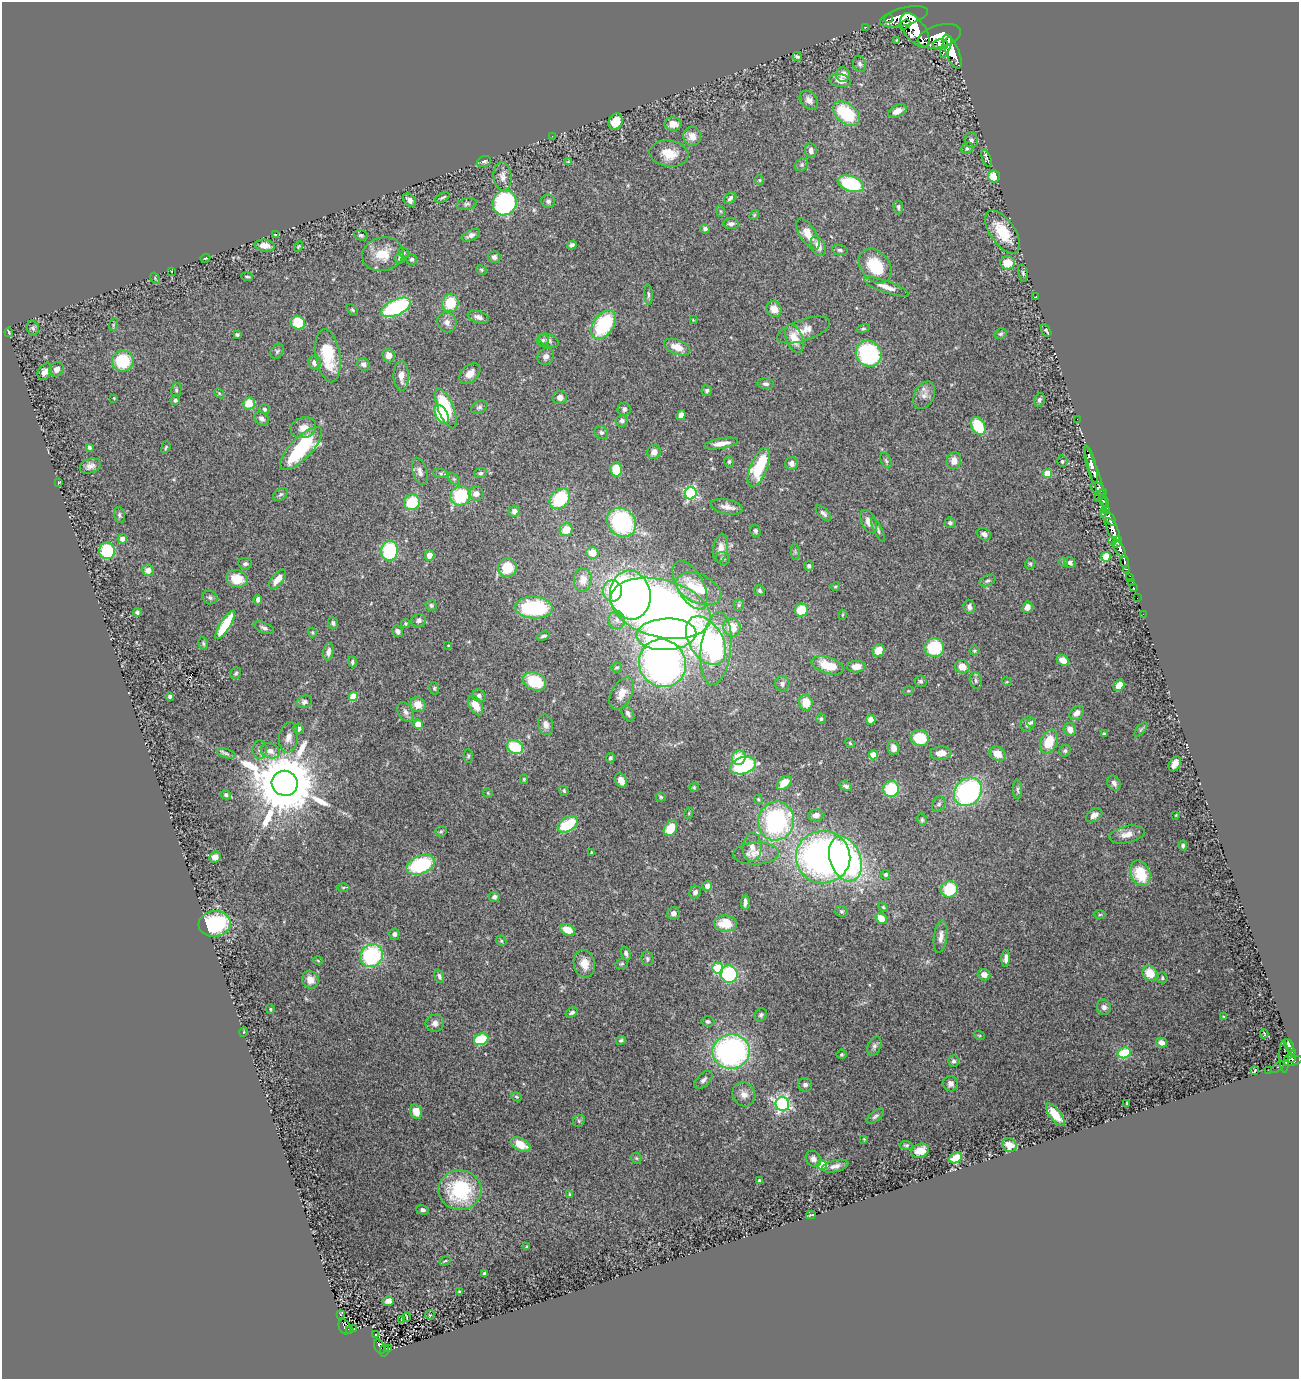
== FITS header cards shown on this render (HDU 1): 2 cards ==
NAXIS1  =                 1297
NAXIS2  =                 1377

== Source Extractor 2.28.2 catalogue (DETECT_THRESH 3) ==
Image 1297 x 1377 px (HDU 1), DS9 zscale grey, 1 PNG px = 1 image px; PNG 1301 x 1381 px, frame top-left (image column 1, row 1377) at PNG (2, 2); each listed source drawn as its Kron ellipse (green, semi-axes under 4 px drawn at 4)
Background 0.556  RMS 0.031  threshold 0.0916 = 3 sigma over >= 5 px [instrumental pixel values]
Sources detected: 427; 1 with non-positive FLUX_AUTO (blend fragments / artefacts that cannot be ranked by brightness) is neither listed nor drawn; the other 426 listed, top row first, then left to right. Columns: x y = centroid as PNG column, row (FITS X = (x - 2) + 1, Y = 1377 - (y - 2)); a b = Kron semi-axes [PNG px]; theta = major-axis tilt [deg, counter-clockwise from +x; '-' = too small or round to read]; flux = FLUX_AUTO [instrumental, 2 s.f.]
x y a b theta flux
904 17 24 9 15 3500
889 19 4 2 - 390
905 25 6 4 33 550
866 27 2 2 - 6.3
915 30 20 10 -53 3300
939 36 22 11 15 4400
896 40 3 3 - 1.6
941 44 7 5 1 1000
946 47 11 4 68 1100
952 52 18 6 -67 3500
797 56 5 3 - 4.3
860 64 8 6 -68 5.8
843 74 7 7 - 17
840 81 11 6 -10 16
809 100 10 7 -46 12
897 111 10 6 27 18
846 114 15 9 -40 110
616 121 8 6 64 40
673 124 8 6 1 19
552 136 2 2 - 0.92
692 136 9 9 - 20
971 140 8 6 -84 5.8
967 148 6 5 - 3.9
811 150 7 5 -83 10
669 154 19 13 -7 42
986 158 9 4 -69 4.9
484 161 7 5 20 4.9
568 162 4 3 - 2.1
802 165 7 6 - 4.5
502 176 14 9 -85 14
994 176 6 6 - 40
759 180 5 4 - 2.3
851 184 13 7 -18 150
442 198 8 3 27 3.4
730 198 7 4 43 5.5
410 200 7 5 -48 9.4
548 201 7 6 - 6
505 203 13 11 62 320
467 204 10 5 13 5.4
898 207 7 4 -83 4
720 211 6 3 -71 2.3
754 215 5 4 - 2.1
731 224 7 5 3 7.5
705 229 5 4 - 6.2
1003 232 25 12 -55 70
808 234 18 8 -57 26
276 235 3 2 - 1.5
361 235 7 5 -16 3.7
471 235 10 5 25 8.7
572 245 5 4 - 6.6
265 246 10 6 -7 22
818 246 10 6 -68 15
299 247 5 4 - 2.6
840 250 8 5 -8 4.5
403 252 6 5 - 3.7
383 254 21 16 13 46
494 257 6 5 - 7.1
205 258 5 4 - 2.6
400 258 6 5 - 4.8
412 259 5 5 - 4.6
1007 263 7 6 - 37
875 266 19 14 -52 71
481 270 5 4 - 2.7
172 271 3 2 - 1.5
1023 273 8 4 -76 4.3
247 277 6 3 -5 3.1
155 278 6 4 -59 2.2
886 287 23 6 -19 18
648 295 10 3 -87 4.1
1036 296 3 2 - 6.1
450 303 9 8 - 60
396 307 16 8 25 220
774 309 8 7 - 24
352 310 7 4 -46 3.3
478 317 11 6 -18 8.6
693 320 4 4 - 1.6
447 322 10 9 - 12
298 323 7 6 - 59
604 324 16 10 56 150
113 325 6 4 72 2.3
33 328 7 6 - 5.7
863 329 6 4 15 3.2
804 330 28 10 18 29
1046 331 6 3 -55 3
9 332 4 2 - 2.6
1001 334 6 5 - 3.7
237 335 4 3 - 4
794 338 15 8 -69 33
543 340 6 5 - 4.9
549 341 10 6 -22 7.8
677 347 14 7 -19 25
277 351 8 6 56 4.2
869 354 13 12 - 220
389 355 7 6 - 15
328 356 27 12 -81 86
546 357 9 7 51 8.9
123 361 11 10 - 98
314 363 7 6 - 13
364 364 7 6 - 8.6
56 369 7 6 - 11
45 372 9 6 58 12
470 374 12 8 44 16
401 376 15 7 -89 19
766 384 8 5 -6 5.5
176 390 7 5 78 3.8
707 390 5 5 - 4.4
219 393 6 4 -45 2.8
924 395 14 9 63 15
114 398 3 3 - 1.5
560 398 7 6 - 9.4
175 400 5 4 - 4.5
1039 400 7 5 70 4.9
249 403 6 5 - 39
479 407 8 6 30 5.3
446 408 21 7 -68 100
264 409 5 5 - 4.3
624 409 6 6 - 6.4
442 414 10 5 -60 100
681 415 5 4 - 11
261 418 8 6 -43 8.3
1077 419 2 2 - 16
622 421 6 5 - 6.8
978 426 9 6 -59 81
303 428 13 10 18 20
601 432 7 6 - 4.7
721 443 17 5 10 19
166 447 6 4 71 2.9
89 448 4 3 - 3.7
301 449 28 10 46 180
654 452 7 6 - 14
886 461 8 5 -63 4
954 461 8 7 - 16
1062 461 5 5 - 3.2
729 462 6 4 88 3.7
792 463 6 6 - 10
1091 464 20 4 -74 1600
90 466 11 7 19 11
759 467 21 8 68 120
616 470 7 5 -79 60
420 471 14 7 -73 10
441 473 7 4 -8 3.1
481 473 6 5 - 4.3
1047 473 5 4 - 42
1096 477 32 4 -72 1400
454 479 7 4 -44 3.5
59 482 3 2 - 1.7
1098 489 9 5 -42 400
691 493 6 6 - 310
280 494 8 5 37 5
476 494 7 7 - 14
1100 495 8 4 46 270
460 496 10 9 - 120
560 499 11 8 46 130
1104 501 7 4 -61 450
412 502 8 8 - 77
727 507 16 7 -10 15
1107 510 4 3 - 180
514 511 5 5 - 11
823 513 10 5 -44 6.1
1103 513 4 3 - 180
119 515 8 5 -78 4.7
1108 517 10 5 -50 710
622 522 15 13 -46 220
869 522 12 7 -66 15
950 523 5 5 - 4.9
566 530 6 6 - 32
878 530 13 4 -65 5.6
1113 530 12 5 -65 1700
755 531 6 5 - 4.1
984 534 7 6 - 8.5
122 539 5 5 - 12
1112 540 3 2 - 180
1117 542 6 3 62 540
721 548 14 7 81 14
1120 550 9 4 -61 1300
107 551 8 7 - 120
390 551 9 8 - 170
795 552 8 3 -85 2.9
592 553 6 6 - 30
430 555 5 5 - 20
1106 557 5 4 - 79
723 558 7 6 - 4.3
1124 561 6 3 -78 260
1063 562 5 4 - 2.7
1070 563 6 5 - 6.9
245 564 7 6 - 5.4
1030 564 6 4 79 3.6
809 566 5 5 - 4.8
507 568 9 9 - 53
1126 569 4 3 - 150
148 570 6 5 - 13
1129 578 4 3 - 29
237 579 11 8 -15 43
277 579 12 5 51 20
583 580 12 9 84 22
988 581 8 5 23 4.9
1132 582 3 2 - 9.2
690 585 27 13 -61 40
835 586 5 4 - 2.8
1133 587 3 2 - 10
699 589 24 14 -25 51
613 591 10 9 - 77
760 591 6 5 - 4.3
630 595 24 20 -81 1100
210 598 7 6 - 5.5
1137 598 2 2 - 8.1
258 600 5 4 - 7.7
431 605 5 5 - 4.2
739 605 5 5 - 3.3
534 607 19 11 -3 180
969 607 7 5 -80 8.6
1027 607 6 5 - 16
661 608 51 28 -15 1300
801 610 7 6 - 50
137 612 4 4 - 5.9
1143 614 2 2 - 10
842 615 5 3 - 1.8
419 620 7 6 - 5.9
617 620 9 8 - 12
333 623 6 5 - 4.3
405 624 4 4 - 2.7
225 625 16 5 58 87
732 627 9 8 - 43
264 628 11 5 -23 6.8
397 631 6 5 - 7
312 633 5 4 - 2.5
666 634 30 16 3 600
543 636 7 3 20 4.6
706 641 26 17 -58 280
203 643 6 4 -75 3.5
448 645 4 3 - 1.7
934 647 10 9 - 110
716 649 36 15 83 190
879 650 6 5 - 29
974 651 5 5 - 3.2
328 652 9 5 81 9.5
1063 660 7 5 -34 22
352 662 5 4 - 4
662 663 24 23 - 900
827 665 16 8 -18 51
617 667 5 5 - 3.1
856 667 9 5 3 23
962 667 7 6 - 28
236 673 6 5 - 3.8
535 681 12 8 -23 96
920 681 6 6 - 4.7
976 681 8 6 -75 4.9
1007 682 5 3 - 1.8
782 684 7 7 - 8.5
1119 685 6 5 - 23
434 688 6 5 - 3.3
908 691 6 3 18 2.4
622 693 17 10 62 21
170 696 4 4 - 4.1
353 696 4 4 - 62
479 696 7 6 - 6.7
304 702 8 6 22 6
806 703 8 6 -80 37
418 705 8 7 - 23
476 705 11 6 -61 31
406 712 10 7 -58 8.6
628 713 8 5 -58 7.4
1077 713 8 6 39 16
821 719 5 5 - 3.6
870 720 5 5 - 16
1032 722 4 4 - 3.7
418 724 5 5 - 22
1028 724 8 7 - 10
546 725 10 7 -76 12
298 729 5 5 - 6.1
1070 729 7 6 - 17
1141 729 9 4 48 3.5
1104 734 4 3 - 3.3
289 737 15 9 81 18
920 738 9 8 - 71
1049 742 12 8 69 59
850 743 5 4 - 2.7
515 747 8 6 -24 91
893 748 7 5 -76 13
260 750 9 7 -90 7.9
270 751 10 7 -20 13
1065 751 6 5 - 4.1
226 753 10 4 -18 4.9
941 753 11 6 4 23
998 754 8 7 - 25
873 755 4 4 - 44
468 756 6 4 89 3.3
610 758 5 4 - 4.3
739 758 7 6 - 52
1175 764 8 5 61 17
743 765 13 8 15 170
524 779 5 4 - 2.3
621 780 8 5 -61 12
285 783 13 12 - 20000
784 783 9 5 42 33
1114 783 8 6 -55 8.6
846 786 6 4 -28 6.4
694 787 4 4 - 2.3
891 789 8 8 - 100
1017 789 10 4 -87 4.8
564 791 5 4 - 3.7
968 792 15 13 45 350
488 793 5 4 - 2
226 795 5 4 - 4.4
661 797 5 4 - 2.9
758 799 5 4 - 2.6
939 804 8 6 64 4.8
689 813 5 3 - 2
816 815 7 6 - 13
1094 815 9 6 36 11
1176 815 3 2 - 1.5
922 820 6 5 - 3.7
776 821 19 18 - 310
568 824 11 7 33 94
671 828 8 6 59 48
441 831 6 5 - 3.5
1127 834 18 8 12 20
1183 845 5 4 - 3.1
752 847 14 9 88 18
591 853 3 2 - 1.9
756 854 23 11 2 26
215 857 6 5 - 17
823 857 27 26 - 810
845 859 23 15 -70 540
421 865 15 9 21 180
1140 873 13 9 -68 69
886 875 4 4 - 4.8
707 886 5 4 - 11
343 887 6 4 0 3.2
949 889 8 8 - 82
695 892 7 5 59 6.7
494 897 5 5 - 6
745 902 7 3 86 8
883 907 4 4 - 2.6
842 911 6 5 - 3.4
673 913 6 6 - 11
1100 915 6 4 1 2.6
881 919 6 5 - 35
725 923 11 8 -5 51
215 924 16 12 7 210
568 930 8 5 -24 38
394 934 5 5 - 7.5
941 937 16 6 82 15
501 941 5 4 - 2.9
626 953 7 4 -70 6.3
372 956 12 11 - 200
1006 958 8 4 87 9.2
647 959 7 6 - 4.7
318 961 4 3 - 1.6
584 964 14 10 -78 27
621 964 6 5 - 3.1
718 968 5 5 - 110
1150 973 8 7 - 41
729 974 9 8 - 150
984 975 6 5 - 15
439 976 7 4 -72 5.3
1162 978 5 5 - 3.9
310 980 9 8 - 20
1104 1007 7 7 - 9.3
270 1009 5 4 - 2.5
572 1012 6 4 28 5.4
761 1015 7 6 - 4.9
1224 1017 3 3 - 1.8
708 1021 7 5 -5 4.4
435 1023 9 8 - 11
243 1032 4 3 - 2
1264 1034 4 2 - 2.9
979 1035 5 3 - 2.1
481 1039 7 5 19 110
621 1040 5 4 - 3.7
1161 1043 5 5 - 13
874 1046 10 6 66 7.2
1289 1046 7 3 -66 280
731 1052 19 17 8 540
1291 1052 4 3 - 160
1124 1053 7 5 16 100
842 1054 5 5 - 3.2
1284 1057 16 5 -88 230
1290 1058 6 3 4 340
954 1061 6 5 - 5.9
1293 1061 10 4 16 440
1277 1067 8 4 37 46
1269 1070 2 2 - 6.5
1254 1071 4 2 - 1.8
703 1080 11 6 43 8.2
951 1084 8 7 - 9
805 1085 7 7 - 8
744 1094 12 11 - 17
516 1097 5 4 - 2.6
1127 1103 4 3 - 2.9
782 1104 7 6 - 450
416 1112 7 5 -69 24
1055 1115 13 5 -51 45
875 1116 10 5 38 5.2
579 1121 6 5 - 3.5
864 1139 4 4 - 1.7
521 1145 10 6 -30 46
906 1145 7 4 -2 3.2
1009 1145 7 6 - 20
920 1151 9 7 19 22
636 1158 5 5 - 2.7
956 1158 7 5 28 35
813 1159 8 7 - 10
822 1165 5 4 - 85
835 1166 13 5 14 11
759 1181 4 3 - 4.3
460 1190 21 20 - 180
570 1194 4 3 - 2.3
422 1210 6 4 -17 5.7
811 1215 5 2 - 2.2
527 1247 3 3 - 2.4
445 1261 6 3 35 2.9
484 1273 3 3 - 3.2
459 1292 3 2 - 2.2
388 1301 5 4 - 11
340 1314 2 2 - 1.6
430 1315 5 5 - 2.7
407 1317 4 2 - 1.9
402 1320 4 2 - 2
345 1327 8 5 -65 150
354 1329 4 2 - 25
349 1330 3 3 - 79
375 1334 2 2 - 1.4
379 1346 7 5 -64 120
389 1349 4 2 - 26
384 1351 6 4 75 120
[1 non-positive-flux detection neither listed nor drawn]